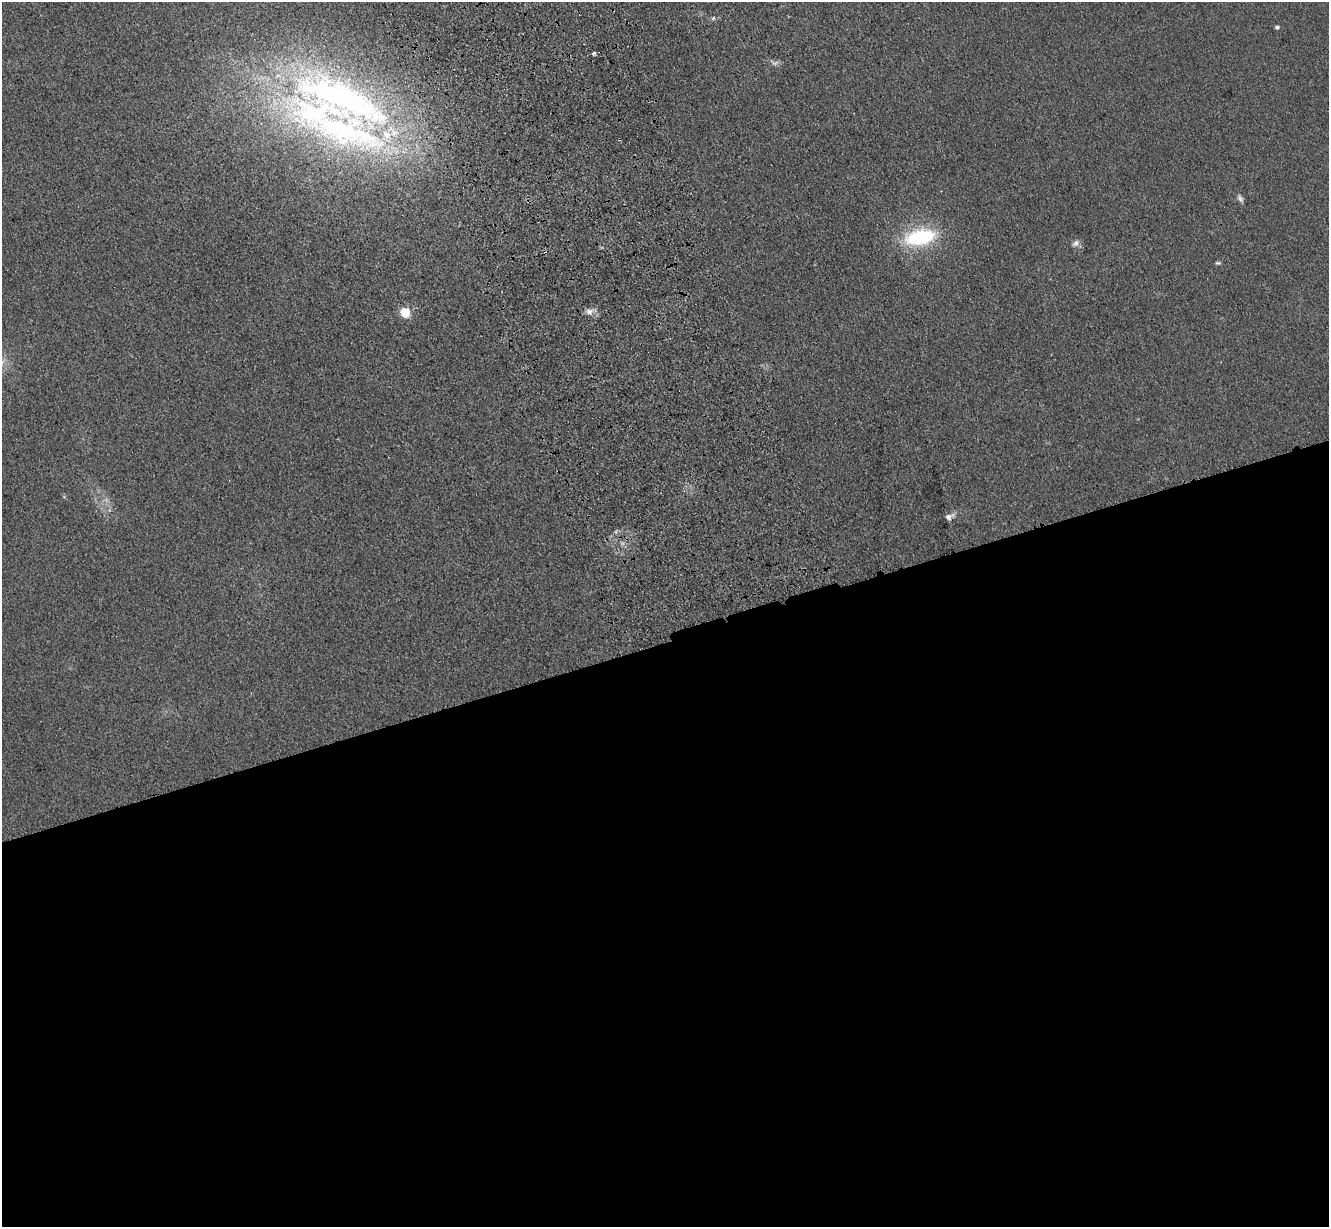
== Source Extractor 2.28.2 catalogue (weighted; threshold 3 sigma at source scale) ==
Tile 15 of 4 x 4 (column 3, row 4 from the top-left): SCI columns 2769-4095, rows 198-1422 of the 5535 x 5417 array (HDU 1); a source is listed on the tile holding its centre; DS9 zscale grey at full resolution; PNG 1331 x 1229 px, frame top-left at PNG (2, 2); no overlay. Shown black and unused: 48% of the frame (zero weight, under 3 of 4 exposures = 6% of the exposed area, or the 3 px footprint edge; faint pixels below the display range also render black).
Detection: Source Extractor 2.28.2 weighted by HDU 2 'WHT'; one run over the whole footprint, this tile lists its part. Background 0.0347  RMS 0.0061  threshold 0.0274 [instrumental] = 3 sigma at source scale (4.5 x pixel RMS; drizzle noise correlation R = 1.50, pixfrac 1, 0.05/0.05 arcsec/px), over >= 5 px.
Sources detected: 18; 1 inside a brighter object's white glare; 1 cosmic-ray / hot-pixel residue — not listed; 3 inside a brighter listed object's ellipse — not listed separately; the other 13 listed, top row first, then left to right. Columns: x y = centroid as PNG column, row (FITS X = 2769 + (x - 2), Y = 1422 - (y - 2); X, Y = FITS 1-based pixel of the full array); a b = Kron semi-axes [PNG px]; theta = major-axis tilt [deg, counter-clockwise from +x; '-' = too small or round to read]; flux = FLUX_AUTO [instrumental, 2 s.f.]
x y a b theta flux
713 18 6 5 - 1.2
1277 27 6 4 -1 1.2
594 53 4 3 - 2.5
775 63 12 6 2 2.2
332 96 160 49 -24 290
1240 198 11 6 -62 2.1
920 237 37 18 11 50
1076 243 10 7 29 2.7
1218 263 6 4 -13 0.99
589 311 11 8 4 3.7
405 312 5 5 - 47
2 362 10 8 53 4.6
949 517 11 7 25 3.1
Isophote crosses this tile's border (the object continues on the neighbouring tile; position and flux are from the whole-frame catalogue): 1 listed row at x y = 2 362